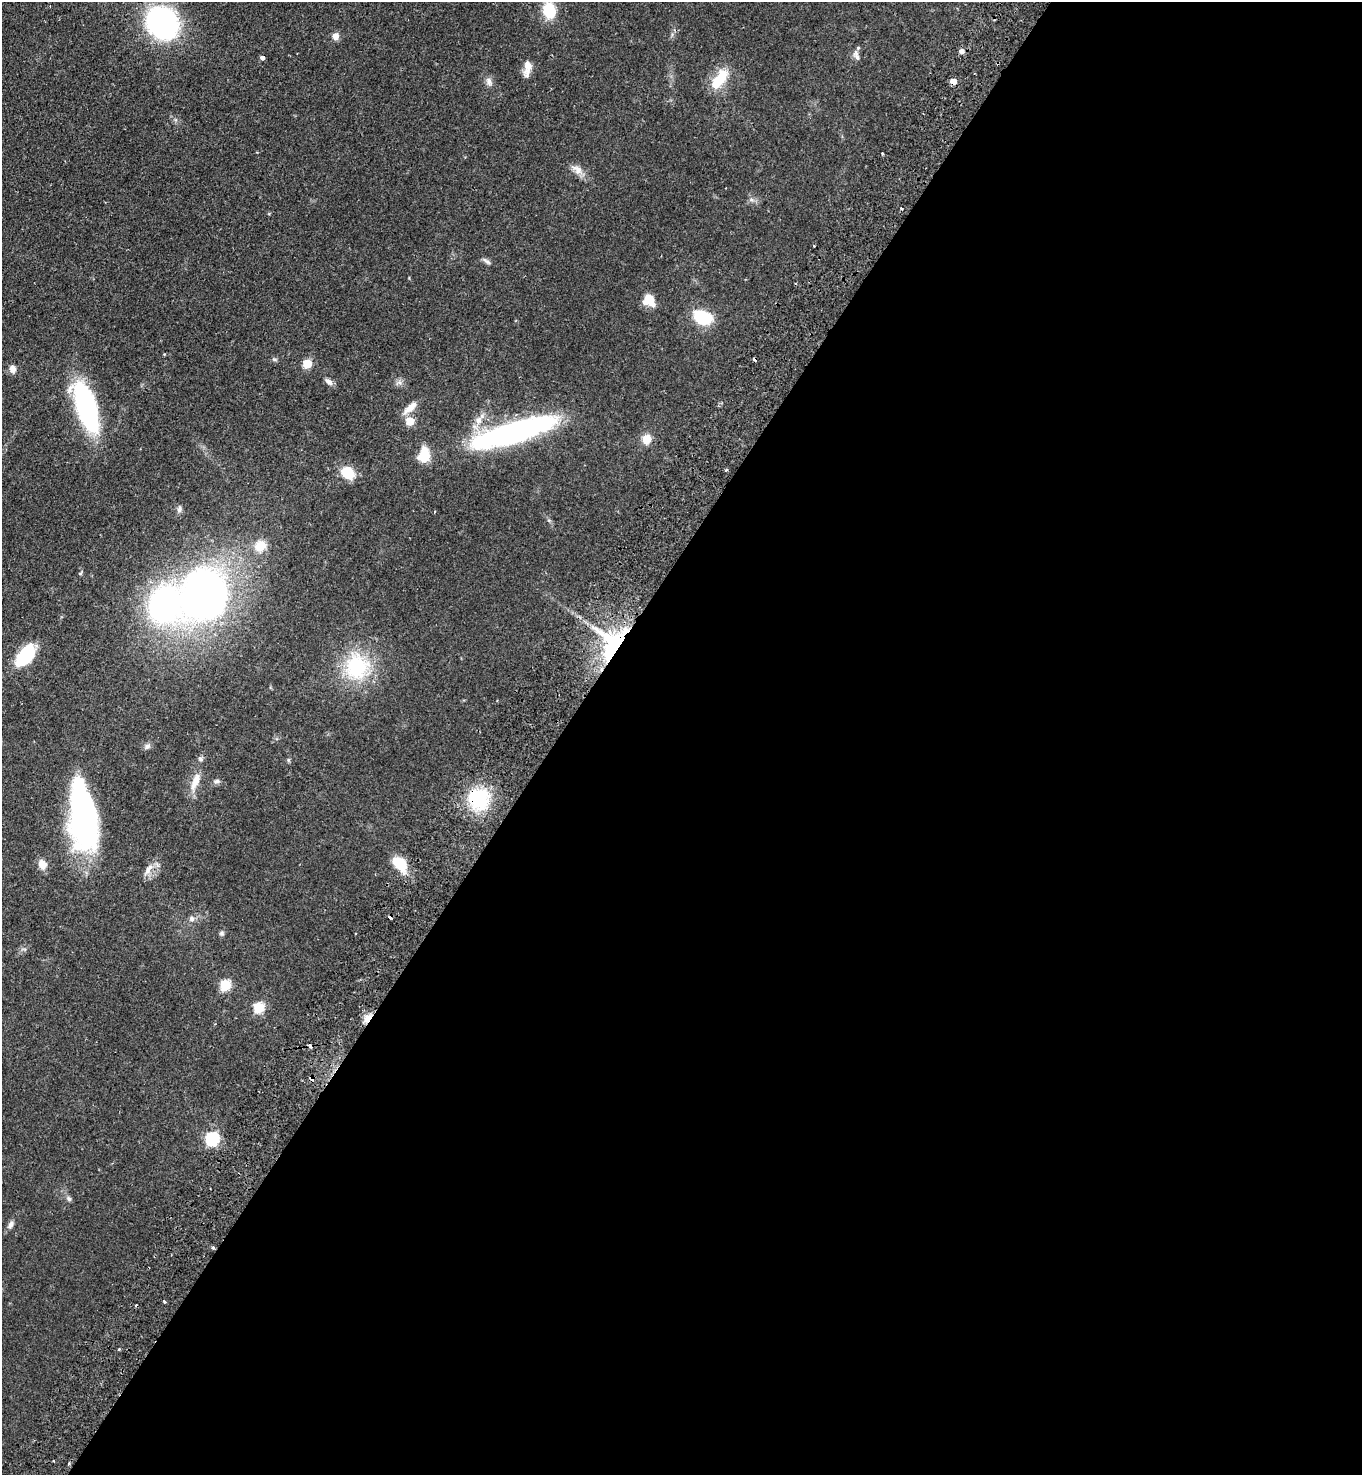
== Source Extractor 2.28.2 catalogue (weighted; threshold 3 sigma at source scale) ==
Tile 12 of 4 x 4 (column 4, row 3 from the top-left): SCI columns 4439-5798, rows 1523-2995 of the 6019 x 5989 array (HDU 1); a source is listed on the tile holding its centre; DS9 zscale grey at full resolution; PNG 1364 x 1477 px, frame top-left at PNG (2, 2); no overlay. Shown black and unused: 59% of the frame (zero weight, under 2 of 3 exposures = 4% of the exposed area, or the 3 px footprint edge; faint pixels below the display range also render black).
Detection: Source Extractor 2.28.2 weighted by HDU 2 'WHT'; one run over the whole footprint, this tile lists its part. Background 0.0484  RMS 0.0055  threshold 0.0247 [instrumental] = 3 sigma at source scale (4.5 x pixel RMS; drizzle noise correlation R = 1.50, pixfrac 1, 0.05/0.05 arcsec/px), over >= 5 px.
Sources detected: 66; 3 inside a brighter object's white glare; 6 cosmic-ray / hot-pixel residue — not listed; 3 inside a brighter listed object's ellipse — not listed separately; the other 54 listed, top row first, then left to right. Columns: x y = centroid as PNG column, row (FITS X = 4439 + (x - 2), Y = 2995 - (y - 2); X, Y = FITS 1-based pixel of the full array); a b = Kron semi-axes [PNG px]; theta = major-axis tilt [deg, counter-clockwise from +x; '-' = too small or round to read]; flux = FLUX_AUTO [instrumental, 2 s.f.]
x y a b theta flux
549 10 18 13 -80 15
162 23 24 20 -48 130
336 36 8 7 - 3.5
961 51 5 5 - 2.4
856 56 15 6 -67 2.5
263 58 4 3 - 3
527 68 20 8 81 5
719 79 26 12 54 16
489 81 12 7 -74 2.5
882 153 3 3 - 0.65
577 170 17 10 -37 4.5
814 246 2 2 - 0.51
487 261 13 5 -37 1.5
649 300 14 11 38 7.3
703 317 21 14 -24 20
307 364 5 5 - 21
13 369 9 7 -75 3.3
329 382 12 6 -37 2.2
399 382 7 6 - 1.7
86 407 40 15 -72 110
410 408 22 8 42 5.1
478 420 10 8 49 3.8
410 421 5 5 - 16
513 432 87 19 17 150
647 439 12 10 64 5.9
424 455 15 10 81 14
348 473 13 10 -41 15
179 509 9 7 81 1.5
260 546 15 13 39 8.4
164 605 126 47 18 270
617 644 52 24 -32 68
26 655 21 12 50 29
357 666 37 34 85 38
147 746 10 7 26 1.7
195 781 25 9 68 7.2
217 781 9 5 10 1.4
479 799 24 23 - 32
83 823 74 25 -81 120
42 864 12 9 -65 4.6
400 864 17 10 -43 16
148 869 20 7 63 4
390 917 4 3 - 6.2
192 919 8 8 - 1.9
222 933 7 7 - 1.1
225 985 6 5 - 38
259 1007 6 5 - 38
367 1018 13 8 51 4.4
311 1078 5 4 - 2.1
212 1139 6 6 - 88
69 1199 7 6 - 1.3
11 1224 9 6 66 2
213 1248 4 3 - 1.3
164 1302 4 3 - 0.74
69 1463 4 3 - 0.91
Overlapping masked pixels (flux is a lower limit): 6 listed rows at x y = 617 644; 479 799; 390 917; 367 1018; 311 1078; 213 1248